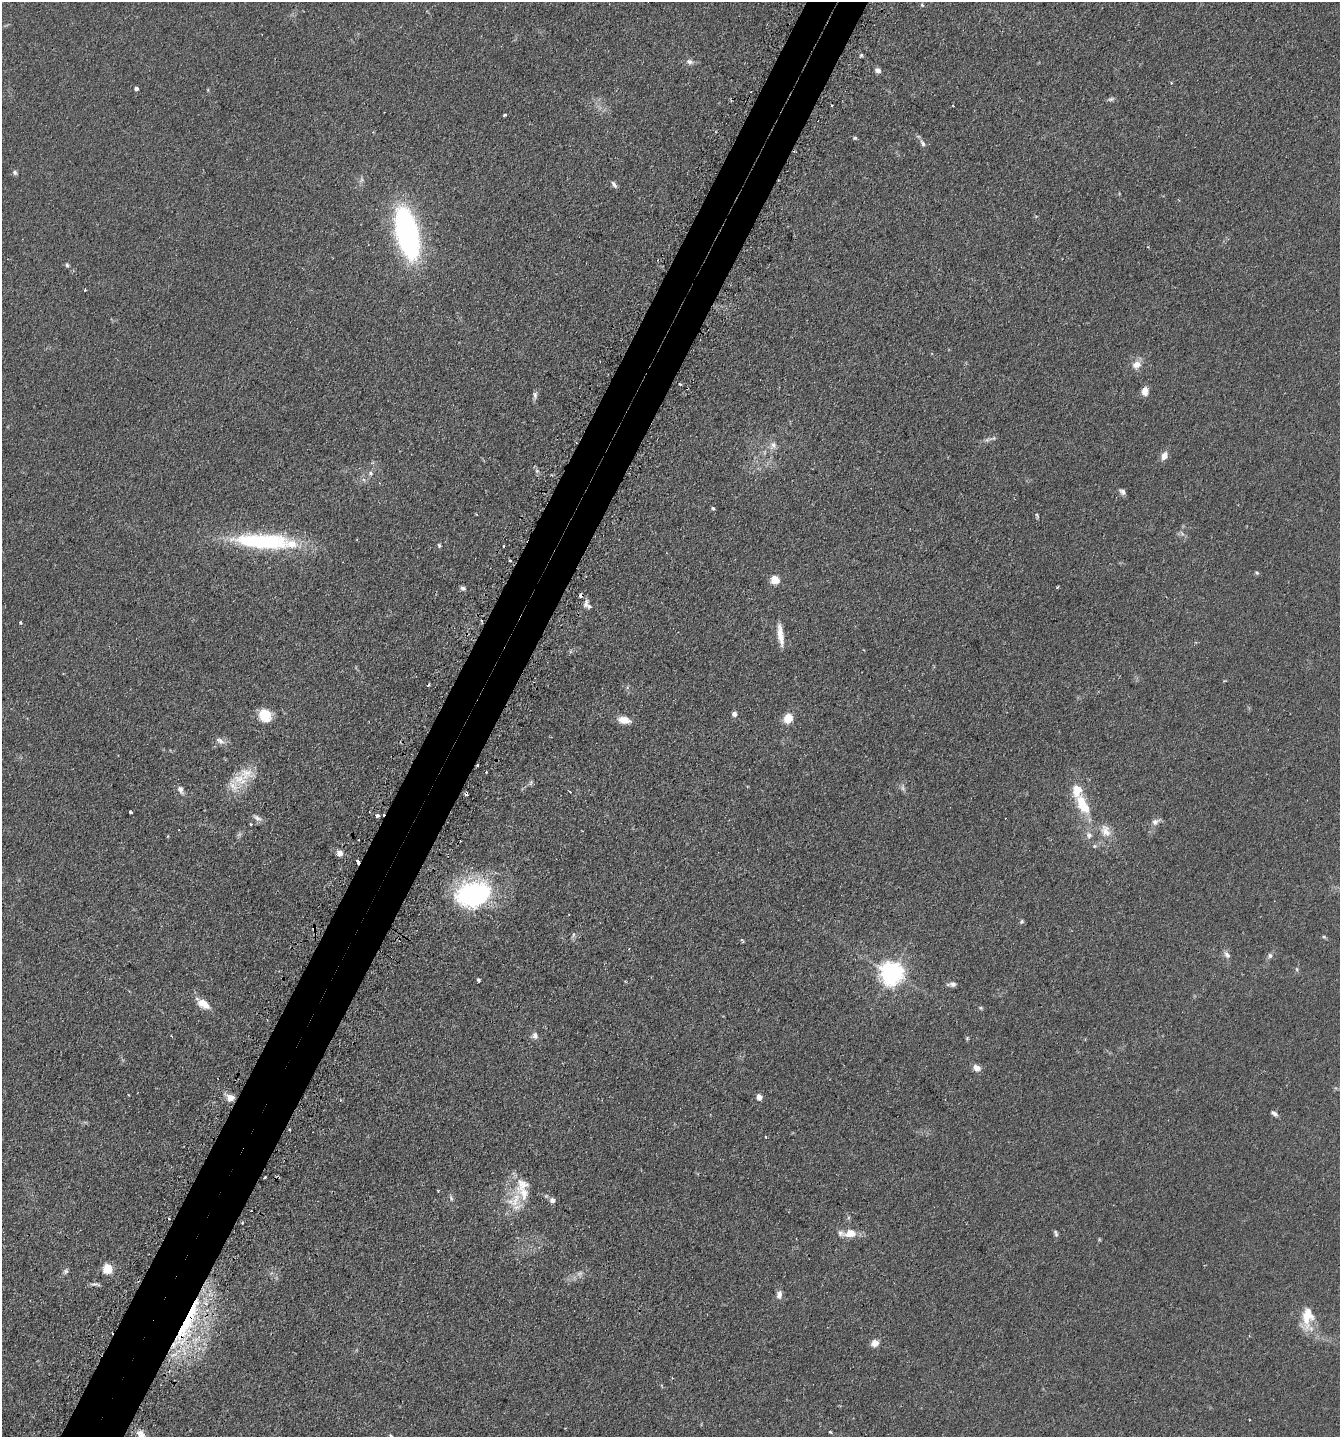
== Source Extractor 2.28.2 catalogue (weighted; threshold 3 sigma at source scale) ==
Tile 7 of 4 x 4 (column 3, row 2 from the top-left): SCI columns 2854-4191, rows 2916-4350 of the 5845 x 5832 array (HDU 1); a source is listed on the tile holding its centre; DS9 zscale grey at full resolution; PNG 1342 x 1439 px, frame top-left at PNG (2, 2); no overlay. Shown black and unused: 5% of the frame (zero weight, under 2 of 3 exposures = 4% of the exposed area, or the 3 px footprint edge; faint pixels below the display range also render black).
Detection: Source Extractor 2.28.2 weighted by HDU 2 'WHT'; one run over the whole footprint, this tile lists its part. Background 0.0788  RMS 0.0065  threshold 0.0291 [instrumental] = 3 sigma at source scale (4.5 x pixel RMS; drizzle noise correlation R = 1.50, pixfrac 1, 0.05/0.05 arcsec/px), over >= 5 px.
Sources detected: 120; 3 too faint to see at this stretch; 9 cosmic-ray / hot-pixel residue — not listed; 10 inside a brighter listed object's ellipse — not listed separately; the other 98 listed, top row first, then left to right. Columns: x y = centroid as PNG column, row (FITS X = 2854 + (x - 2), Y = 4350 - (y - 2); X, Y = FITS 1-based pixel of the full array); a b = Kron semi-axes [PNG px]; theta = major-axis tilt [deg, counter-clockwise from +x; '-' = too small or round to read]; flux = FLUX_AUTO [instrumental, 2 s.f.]
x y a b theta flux
922 5 6 4 -67 0.77
861 55 5 4 - 0.95
689 62 10 8 -20 2.5
878 70 7 6 - 2.4
136 88 4 4 - 2
1111 99 9 5 6 1.5
953 106 3 2 - 0.58
505 115 3 3 - 1.6
855 138 5 4 - 1
923 143 12 5 -63 2.2
15 172 6 6 - 1.4
614 184 9 5 -55 1.8
407 233 34 13 -77 240
67 265 6 5 - 1
85 290 3 3 - 0.61
1136 365 13 11 47 5.4
1145 391 10 7 89 4.6
535 395 10 6 -86 2
994 438 12 6 10 2
773 445 12 9 54 4.1
1164 456 9 7 64 4.5
370 473 7 7 - 2
1122 492 9 6 -36 2
713 508 4 4 - 1
1037 516 8 3 -72 0.89
1182 534 8 5 -58 1.6
261 541 68 17 -3 71
439 545 6 4 -74 0.93
510 560 3 3 - 1.2
1257 573 6 5 - 0.96
775 579 5 5 - 21
463 588 8 5 -20 1.7
581 595 4 4 - 2.5
586 603 12 5 78 2.6
481 621 3 2 - 0.9
20 623 3 3 - 1.2
781 637 22 8 -82 8
734 714 5 5 - 2.9
265 715 14 12 -57 15
788 718 9 8 - 10
624 720 14 7 -10 7.7
220 741 13 7 -26 3.4
477 765 3 2 - 0.89
486 772 3 2 - 0.66
240 779 26 16 -2 14
531 783 8 5 71 1.2
903 788 10 4 -89 1.6
180 790 11 6 -65 2.9
570 792 3 2 - 0.59
1083 805 26 12 -62 20
130 812 3 3 - 1.1
370 812 2 2 - 0.52
378 815 5 5 - 2.4
257 818 14 6 -32 2.8
1156 822 14 7 28 3.1
251 824 3 2 - 0.8
1105 831 19 13 -65 8.5
1089 835 10 8 -68 3
168 836 5 3 - 0.53
1094 846 6 5 - 1.1
339 853 7 6 - 4
358 862 4 3 - 2.8
473 894 37 27 13 100
1021 922 6 5 - 1.2
314 929 7 3 82 1
573 935 6 4 72 1.2
1324 937 6 4 -41 0.84
742 941 6 3 -73 0.9
1227 955 10 6 -46 2.4
1270 956 8 6 60 1.8
1297 969 6 4 -88 0.9
891 973 8 8 - 540
478 980 4 3 - 1.4
952 984 11 5 3 2.3
203 1004 17 9 -34 8.4
980 1008 6 5 - 0.9
535 1035 8 8 - 2.7
967 1038 6 4 70 0.81
977 1068 8 7 - 4.5
759 1097 7 6 - 3.1
230 1098 9 8 - 5.4
1274 1114 9 5 -34 2
265 1177 3 2 - 0.68
522 1184 26 19 38 15
451 1198 9 4 -72 1.3
552 1200 8 7 - 2.8
242 1223 3 3 - 0.61
850 1233 14 9 7 8.5
1056 1233 9 5 -71 1.4
108 1268 6 5 - 32
66 1271 7 6 - 1.6
96 1284 12 4 -7 1.5
779 1295 10 7 84 3.3
1307 1318 31 15 85 15
187 1320 45 21 61 71
875 1343 9 8 - 4.5
830 1432 3 3 - 1.5
141 1435 12 8 -48 5.3
Overlapping masked pixels (flux is a lower limit): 5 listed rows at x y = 581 595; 477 765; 358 862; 314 929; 187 1320
Isophote crosses this tile's border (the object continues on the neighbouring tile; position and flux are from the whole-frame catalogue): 1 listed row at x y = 141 1435